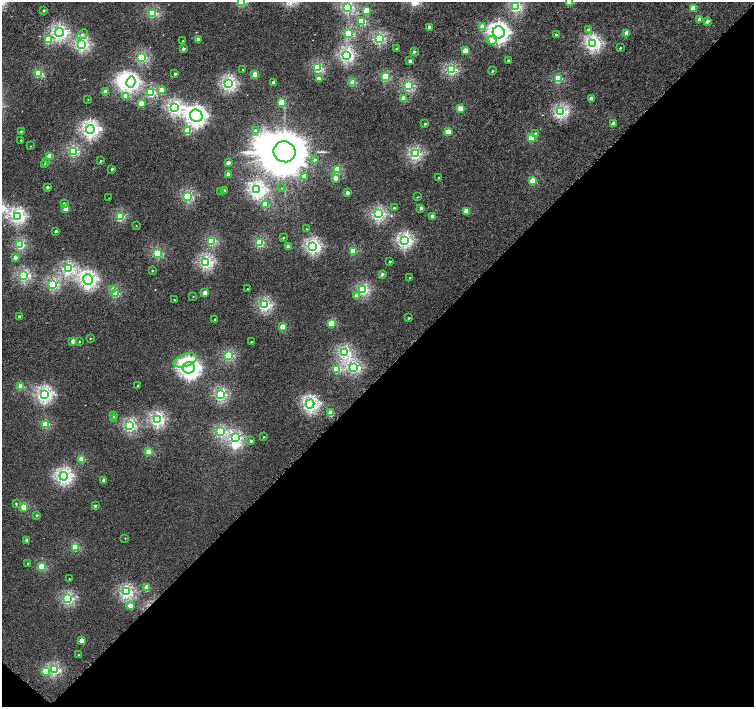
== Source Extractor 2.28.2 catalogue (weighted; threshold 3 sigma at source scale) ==
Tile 15 of 4 x 4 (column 3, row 4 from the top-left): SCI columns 3029-4532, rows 249-1658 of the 6052 x 6055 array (HDU 1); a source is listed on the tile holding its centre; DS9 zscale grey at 2 x 2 block average (1 PNG px = mean of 2 x 2 image px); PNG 756 x 709 px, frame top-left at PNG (2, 2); each listed source drawn as its Kron ellipse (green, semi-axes under 4 px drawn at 4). Shown black and unused: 47% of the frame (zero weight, under 4 of 8 exposures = <1% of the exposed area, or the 3 px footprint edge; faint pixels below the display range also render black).
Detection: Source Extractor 2.28.2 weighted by HDU 2 'WHT'; one run over the whole footprint, this tile lists its part. Background 3.80e-04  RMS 0.0014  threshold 0.00553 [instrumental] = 3 sigma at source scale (4.09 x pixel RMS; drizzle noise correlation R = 1.36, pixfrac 0.8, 0.0396/0.0396 arcsec/px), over >= 5 px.
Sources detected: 197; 4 inside a brighter object's white glare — neither listed nor drawn; the other 193 listed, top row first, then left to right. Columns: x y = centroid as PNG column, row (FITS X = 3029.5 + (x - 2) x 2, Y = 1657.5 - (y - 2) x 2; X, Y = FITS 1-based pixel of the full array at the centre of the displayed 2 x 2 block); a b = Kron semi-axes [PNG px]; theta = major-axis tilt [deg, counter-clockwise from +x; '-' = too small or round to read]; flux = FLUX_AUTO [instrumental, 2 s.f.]
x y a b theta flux
241 2 3 3 - 15
570 2 3 3 - 7.4
515 6 3 3 - 28
347 7 3 3 - 32
694 8 3 3 - 5.5
44 10 2 2 - 0.54
366 10 3 2 - 5.4
153 13 3 3 - 20
699 19 3 2 - 2.2
362 21 3 3 - 13
707 21 2 2 - 1.4
429 27 2 2 - 2.1
482 27 3 3 - 3.6
588 30 3 3 - 0.68
60 32 4 4 - 45
499 32 6 6 - 100
348 33 3 3 - 21
627 33 3 2 - 4.8
82 34 6 4 42 0.76
556 35 2 2 - 0.96
379 38 3 3 - 28
198 39 2 2 - 2
48 40 3 3 - 10
183 41 2 2 - 0.47
492 41 5 4 - 1.6
593 43 4 4 - 51
82 44 4 3 - 42
183 48 2 2 - 1.2
620 48 2 2 - 0.31
396 49 2 2 - 0.26
465 51 3 2 - 5.8
414 52 2 2 - 0.76
346 55 4 3 - 41
142 57 3 3 - 24
508 60 2 2 - 0.52
410 61 2 2 - 1.5
318 68 3 3 - 20
243 70 2 2 - 0.18
451 70 3 3 - 25
492 71 3 2 - 0.38
39 73 3 3 - 14
175 74 2 2 - 0.53
255 74 3 3 - 6.9
385 77 3 3 - 15
319 79 3 2 - 2
558 79 3 3 - 14
131 82 5 4 - 50
353 82 3 3 - 8.2
274 83 2 2 - 2
228 84 4 3 - 44
408 85 3 3 - 23
162 90 3 3 - 4.8
106 92 3 2 - 4.1
151 93 3 3 - 20
126 97 3 3 - 5
403 98 3 2 - 5
591 98 2 2 - 2.3
88 99 2 2 - 0.14
282 102 3 3 - 9
141 104 3 2 - 4.7
175 108 4 4 - 43
461 108 3 3 - 7.2
560 112 4 3 - 35
196 116 6 6 - 100
425 124 2 2 - 0.51
613 124 2 2 - 2.4
90 129 4 4 - 64
255 130 3 3 - 0.8
21 131 2 2 - 0.42
188 131 3 3 - 10
448 132 3 3 - 8
535 134 3 3 - 0.53
531 138 3 3 - 9.1
21 140 2 2 - 0.23
30 146 2 2 - 0.11
73 151 3 3 - 23
285 152 11 10 - 1900
415 154 3 3 - 31
50 156 3 3 - 6.2
315 160 2 2 - 0.71
101 161 2 2 - 0.4
46 162 3 2 - 1.3
228 163 2 2 - 2.1
44 165 2 2 - 0.39
112 169 2 2 - 0.56
337 170 3 3 - 9.5
228 175 2 2 - 2.4
304 176 3 2 - 3
439 177 2 2 - 0.21
335 178 3 2 - 2.8
533 181 3 3 - 8.7
47 187 2 2 - 0.94
281 188 3 2 - 0.13
257 190 4 4 - 52
221 191 2 2 - 0.83
224 191 2 2 - 1.4
347 193 2 2 - 1.8
187 196 3 3 - 26
417 197 2 2 - 0.18
109 198 2 2 - 0.11
64 204 3 3 - 0.98
265 204 3 3 - 5.3
394 208 3 2 - 0.5
421 208 2 2 - 0.93
65 209 3 3 - 5.7
466 211 3 3 - 5.8
378 214 4 3 - 37
17 216 4 4 - 47
120 216 3 3 - 18
432 216 2 2 - 2
136 226 2 2 - 0.14
307 229 3 3 - 0.19
56 231 2 2 - 0.63
283 238 2 2 - 0.37
404 240 4 4 - 46
212 241 3 3 - 18
260 243 3 3 - 15
20 245 3 3 - 19
313 246 4 4 - 46
288 247 2 2 - 2
353 251 3 3 - 10
157 253 3 3 - 18
15 258 3 3 - 1.6
206 262 3 3 - 37
390 262 2 2 - 0.52
68 269 3 3 - 34
152 271 2 2 - 0.27
382 274 2 2 - 1.2
24 275 3 3 - 30
409 278 2 2 - 0.14
88 279 5 5 - 69
53 284 3 3 - 26
113 289 3 3 - 2.1
247 289 2 2 - 0.19
363 290 3 3 - 26
115 293 3 3 - 13
205 293 3 2 - 4.5
356 295 3 3 - 1.9
193 297 2 2 - 0.11
174 300 2 2 - 0.22
265 305 3 3 - 33
19 317 2 2 - 0.87
409 318 3 2 - 0.44
215 320 2 2 - 0.67
331 324 3 3 - 10
283 327 3 3 - 7.7
90 338 2 2 - 0.21
73 341 2 2 - 2.4
79 342 3 2 - 0.24
251 342 3 2 - 0.29
344 352 4 3 - 32
228 356 3 3 - 19
185 360 12 6 20 6.6
354 367 3 3 - 33
189 368 6 6 - 120
337 369 3 3 - 13
138 385 2 2 - 0.42
21 387 3 3 - 6
44 394 4 4 - 53
221 395 3 3 - 30
310 404 4 4 - 53
331 413 3 3 - 6.7
114 415 2 2 - 1.1
114 419 3 3 - 0.85
157 419 4 4 - 43
45 424 3 3 - 12
130 426 3 3 - 29
221 432 3 3 - 25
264 437 2 2 - 0.24
236 438 3 3 - 21
251 441 3 2 - 0.6
149 452 3 3 - 9.3
82 459 3 3 - 7.7
64 476 4 4 - 53
104 480 2 2 - 1.3
16 504 3 2 - 0.33
95 506 2 2 - 0.79
24 507 3 3 - 9.6
36 515 3 2 - 0.46
125 538 2 2 - 0.12
27 540 2 2 - 1.2
75 547 3 3 - 12
28 563 2 2 - 0.25
42 567 3 3 - 12
69 579 2 2 - 0.24
147 587 3 3 - 5.6
126 592 4 4 - 36
68 598 3 3 - 29
130 606 3 3 - 3.6
81 641 3 3 - 4
79 655 2 2 - 0.22
54 670 3 3 - 24
46 671 3 3 - 7.6
Isophote crosses this tile's border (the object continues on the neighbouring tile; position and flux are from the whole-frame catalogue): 2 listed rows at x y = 241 2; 570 2